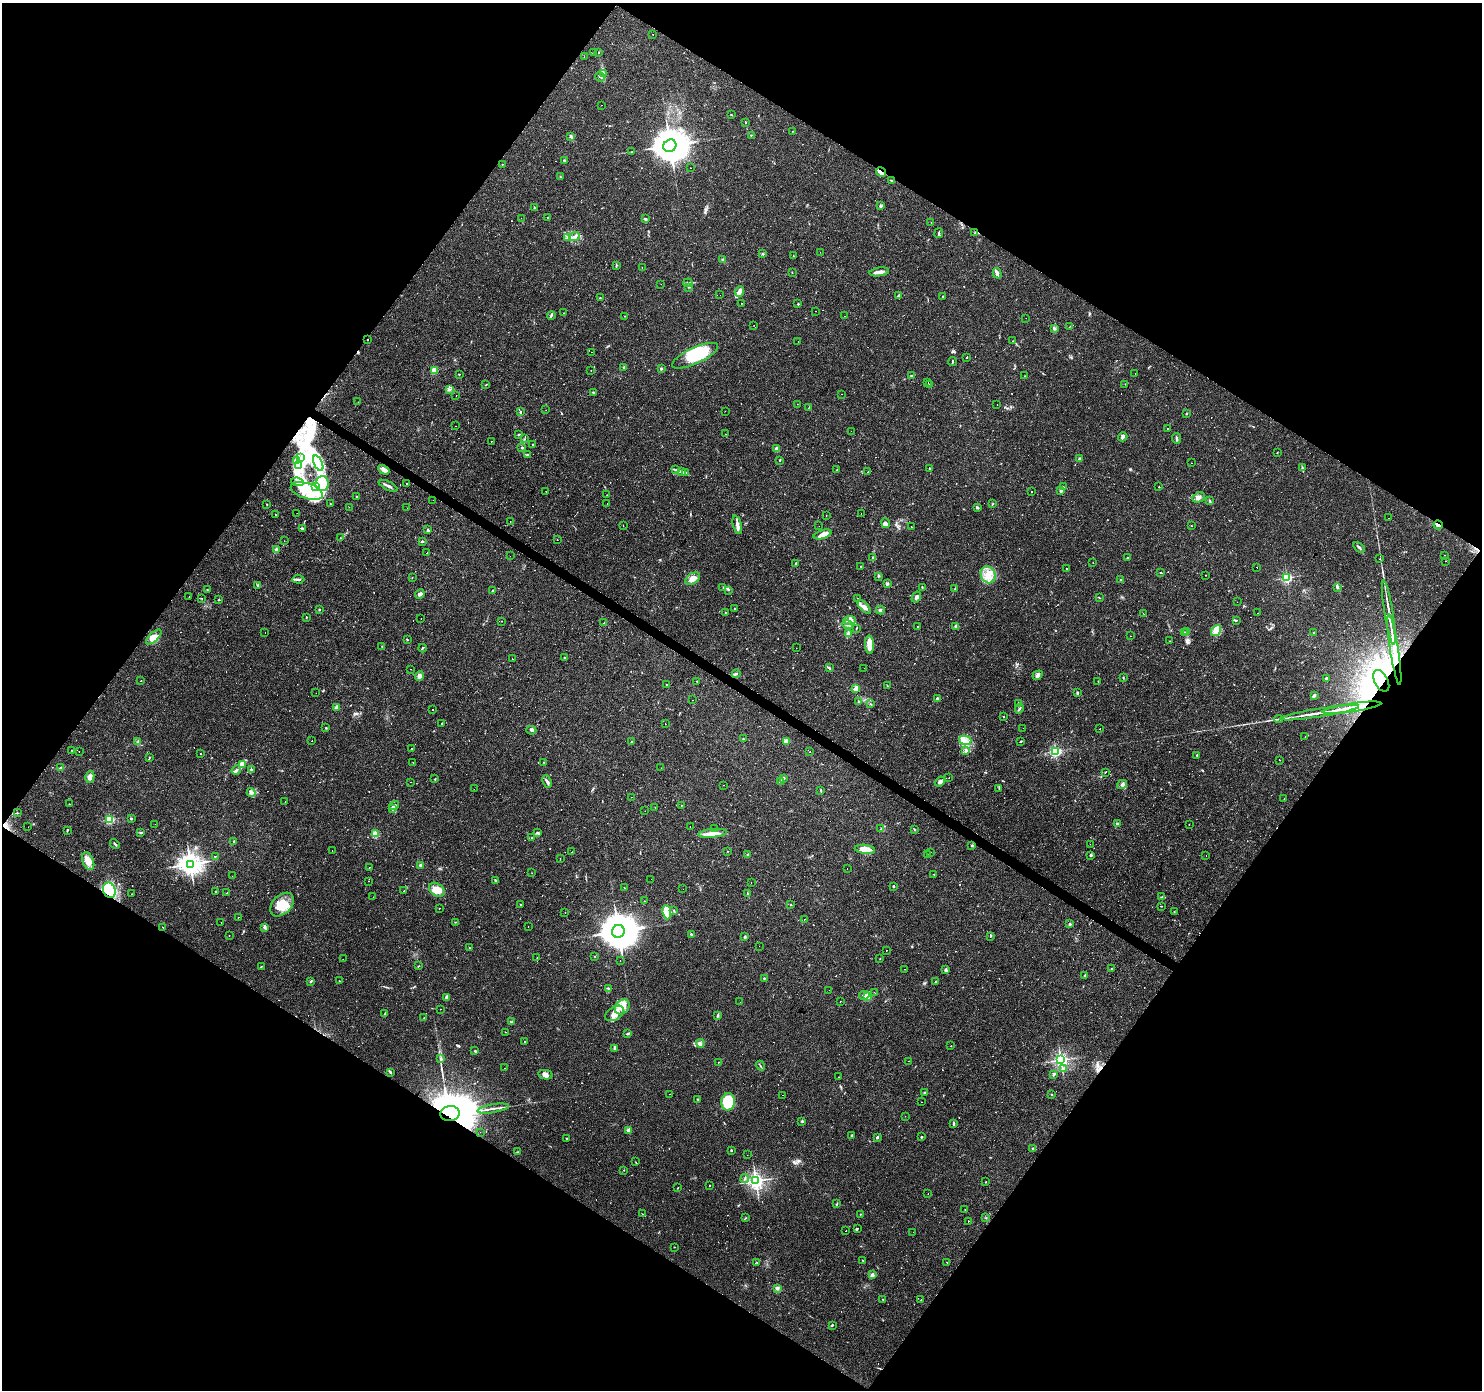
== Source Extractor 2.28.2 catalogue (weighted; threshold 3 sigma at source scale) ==
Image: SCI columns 1-5918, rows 181-5729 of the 5920 x 5977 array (HDU 1 of 3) = the unmasked area's bounding box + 8 px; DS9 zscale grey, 4 x 4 block average (1 PNG px = mean of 4 x 4 image px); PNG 1484 x 1392 px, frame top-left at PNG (2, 3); each listed source drawn as its Kron ellipse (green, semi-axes under 4 px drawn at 4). Shown black and unused: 49% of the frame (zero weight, under 2 of 3 exposures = <1% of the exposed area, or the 3 px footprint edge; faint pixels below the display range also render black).
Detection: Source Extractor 2.28.2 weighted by HDU 2 'WHT'. Background 0.0427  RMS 0.0037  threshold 0.0167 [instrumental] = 3 sigma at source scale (4.5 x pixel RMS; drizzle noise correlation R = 1.50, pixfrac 1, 0.0396/0.0396 arcsec/px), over >= 5 px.
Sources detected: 876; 4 too faint to see at this stretch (4 x 4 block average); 9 inside a brighter object's white glare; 156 cosmic-ray / hot-pixel residue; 1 long thin detection or spike segment (spike, bleed or trail) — neither listed nor drawn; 12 coinciding with a brighter row at this scale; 34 inside a brighter listed object's ellipse — not listed separately; of the other 660, all 500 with FLUX_AUTO >= 0.676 (the completeness limit of this list) listed and drawn (160 fainter detections not listed), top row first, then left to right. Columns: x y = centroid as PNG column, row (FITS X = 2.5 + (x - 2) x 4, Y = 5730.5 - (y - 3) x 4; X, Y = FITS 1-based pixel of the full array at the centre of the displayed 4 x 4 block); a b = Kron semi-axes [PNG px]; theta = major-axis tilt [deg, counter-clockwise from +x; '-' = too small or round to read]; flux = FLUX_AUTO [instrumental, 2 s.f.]
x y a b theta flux
653 35 2 2 - 0.99
594 52 2 2 - 13
599 52 2 2 - 2.8
584 57 2 2 - 1
603 73 4 2 - 3.1
600 77 5 2 - 3.2
601 105 2 2 - 2.4
732 115 2 2 - 1.1
746 122 2 2 - 1.2
792 131 2 2 - 0.7
751 135 2 2 - 1
570 136 2 2 - 6.2
670 146 7 6 - 7400
632 152 2 2 - 1.2
565 161 4 2 - 3.6
502 164 2 2 - 0.86
690 168 2 2 - 0.99
881 172 5 3 - 6.6
560 177 2 2 - 1.2
891 181 2 2 - 1.7
881 206 2 2 - 14
534 208 2 2 - 2
521 218 2 2 - 6.5
547 218 2 2 - 0.85
645 219 3 2 - 2.9
931 222 2 2 - 0.77
939 233 5 2 - 3.9
975 233 2 2 - 1.2
575 236 5 3 - 7.7
567 237 3 2 - 3
820 252 2 2 - 0.73
763 254 2 2 - 8.8
793 256 2 2 - 1.9
723 260 3 3 - 4.4
616 265 3 2 - 1.5
642 267 2 2 - 1.1
792 272 2 2 - 1.2
879 272 10 3 7 11
997 273 5 3 - 7.4
688 283 4 2 - 2.2
661 284 2 2 - 1.2
689 287 3 2 - 0.99
739 292 5 4 - 11
720 295 2 2 - 0.74
898 295 3 2 - 1.6
943 296 2 2 - 3.9
600 298 3 2 - 0.88
742 303 2 2 - 0.96
798 304 2 2 - 5
815 311 2 2 - 61
563 313 2 2 - 1.5
551 315 4 2 - 2.8
625 316 2 2 - 1.2
845 316 2 2 - 19
1026 318 2 2 - 0.87
754 325 2 2 - 1.1
1069 327 2 2 - 0.77
1054 328 2 2 - 7.5
367 340 2 2 - 19
798 341 2 2 - 1.5
1013 341 2 2 - 0.89
592 352 2 2 - 1.5
695 356 25 8 25 120
967 357 2 2 - 190
953 361 4 2 - 2.6
624 368 2 2 - 14
661 369 2 2 - 8.5
434 370 2 2 - 110
591 370 2 2 - 2
459 374 2 2 - 1.2
1135 374 2 2 - 0.95
912 375 2 2 - 0.97
1025 376 2 2 - 0.76
928 383 2 2 - 0.68
1125 384 2 2 - 0.79
486 385 3 2 - 1.1
929 385 2 2 - 1.9
449 390 3 2 - 2.3
593 393 3 2 - 3.2
842 394 2 2 - 1.4
456 396 2 2 - 0.82
358 402 2 2 - 0.87
797 404 2 2 - 1.1
997 405 2 2 - 0.68
808 408 2 2 - 0.74
546 410 2 2 - 1.4
520 411 2 2 - 1
725 411 2 2 - 0.71
1187 413 2 2 - 1.6
456 426 2 2 - 1.5
1167 428 2 2 - 3.8
851 431 2 2 - 2.1
519 434 3 2 - 2
725 434 2 2 - 0.91
1123 437 5 3 - 3.9
1176 438 5 2 - 5
524 439 2 2 - 0.79
491 442 2 2 - 1.2
532 444 2 2 - 0.93
522 448 2 2 - 6.9
777 449 2 2 - 34
1277 452 2 2 - 0.95
527 454 3 2 - 2.2
301 458 2 2 - 2.1
1079 459 2 2 - 18
296 460 2 2 - 1.4
780 460 2 2 - 1.8
318 463 8 3 -65 16
1191 463 2 2 - 0.71
299 466 3 2 - 1.4
1302 467 2 2 - 1.5
929 468 2 2 - 5
837 469 2 2 - 1.1
384 470 6 3 -30 16
675 470 3 2 - 1.4
681 472 2 2 - 1.6
867 472 2 2 - 1.4
686 473 2 2 - 1.6
297 482 6 4 -8 8.6
322 483 7 6 - 26
406 483 2 2 - 8.7
316 486 3 3 - 4.7
388 486 10 2 -26 7.6
1063 487 2 2 - 2.1
1159 487 2 2 - 0.71
307 491 17 7 -17 56
546 491 2 2 - 1.1
1061 491 2 2 - 14
1031 492 2 2 - 6.4
607 495 2 2 - 0.72
356 496 2 2 - 2.4
1199 497 6 5 - 8.5
433 500 2 2 - 1.3
1210 500 2 2 - 2.3
607 503 2 2 - 0.99
330 504 2 2 - 1.9
992 504 2 2 - 1.8
267 505 3 2 - 1
349 507 2 2 - 44
407 508 2 2 - 0.76
977 508 3 3 - 2.9
297 513 2 2 - 0.76
861 514 2 2 - 1.2
275 515 2 2 - 1.3
826 516 2 2 - 0.82
1389 518 2 2 - 1.3
510 521 2 2 - 2
886 523 5 3 - 6.1
737 525 9 3 -75 9.8
1438 525 5 2 - 10
623 526 2 2 - 0.79
819 526 2 2 - 0.89
1191 526 2 2 - 1.1
911 527 2 2 - 2.7
302 528 3 2 - 3.7
428 530 2 2 - 12
823 534 9 4 18 15
340 538 2 2 - 0.75
557 540 2 2 - 2.1
284 541 2 2 - 1.2
422 541 2 2 - 3
1359 547 6 2 -35 4.1
276 550 3 3 - 3.6
426 553 2 2 - 1.5
1445 555 2 2 - 1.2
510 556 2 2 - 6.2
873 558 2 2 - 1.1
1127 558 2 2 - 3.1
1379 559 2 2 - 2.9
1445 561 2 2 - 1.3
796 563 2 2 - 2.4
1093 563 2 2 - 0.72
861 566 2 2 - 2.2
1257 567 2 2 - 0.68
1066 569 2 2 - 3
1161 573 3 2 - 1.4
988 575 9 7 -63 27
1205 575 2 2 - 1.3
879 576 2 2 - 1.6
412 577 2 2 - 0.7
1287 578 2 2 - 300
298 579 6 2 -4 3.9
693 579 8 5 34 15
1121 580 2 2 - 5.5
887 584 3 3 - 3.5
258 585 2 2 - 2.1
922 587 2 2 - 1.3
1337 587 3 2 - 2.8
723 588 2 2 - 3.8
954 589 2 2 - 5
207 590 2 2 - 0.79
728 590 2 2 - 2.7
492 591 2 2 - 5.4
420 594 5 3 - 6.3
189 597 2 2 - 0.72
916 597 6 3 60 6.7
201 598 2 2 - 1.1
857 598 2 2 - 9.7
1099 598 2 2 - 1.3
219 600 2 2 - 1.3
1237 602 2 2 - 0.82
864 607 8 3 -49 8.9
735 609 2 2 - 3.1
319 610 2 2 - 1.9
880 610 4 2 - 3
725 612 2 2 - 0.74
1389 612 33 2 -81 23
1257 613 2 2 - 0.89
1144 614 2 2 - 0.73
306 617 2 2 - 3.1
421 618 2 2 - 1.3
850 620 6 4 7 8.6
1236 620 3 2 - 1.7
502 621 2 2 - 1.5
604 623 2 2 - 5.2
847 625 5 2 - 4.1
956 626 4 3 - 4.1
918 627 2 2 - 1
857 628 2 2 - 0.81
1216 631 6 4 54 12
1184 632 3 2 - 1.6
1186 632 3 2 - 1.3
265 633 2 2 - 1
1314 633 2 2 - 1.1
849 634 2 2 - 53
1131 636 2 2 - 0.71
154 637 10 4 43 19
407 640 2 2 - 1.7
1169 641 2 2 - 12
870 645 9 4 -88 29
382 646 2 2 - 0.81
423 648 4 2 - 2.1
796 648 2 2 - 0.77
1394 650 36 2 -81 65
564 657 2 2 - 5.6
512 659 2 2 - 2.2
829 668 3 2 - 2.5
864 668 2 2 - 0.79
411 669 2 2 - 2.1
736 674 4 2 - 2.7
1037 675 5 3 - 6
419 676 5 4 - 7.5
1123 677 2 2 - 1.7
1326 678 2 2 - 3.1
141 681 2 2 - 1
697 681 2 2 - 1.6
1098 681 2 2 - 0.69
1381 681 11 6 -61 37
666 684 2 2 - 6
887 685 2 2 - 0.68
856 688 2 2 - 84
316 693 2 2 - 0.78
1077 693 4 2 - 2.8
1314 695 4 2 - 3
937 698 2 2 - 14
692 700 2 2 - 16
858 702 2 2 - 1.2
1019 703 3 2 - 3.2
870 704 2 2 - 0.94
337 707 2 2 - 38
1352 708 30 2 9 63
1019 709 5 2 - 3.3
432 710 2 2 - 7
1320 713 40 2 9 28
1004 717 2 2 - 2.1
1278 719 4 2 - 2.5
442 724 3 2 - 1.6
665 724 2 2 - 2.9
326 728 2 2 - 1.6
1023 728 2 2 - 3.5
1100 729 2 2 - 4.2
531 730 5 2 - 3.1
1305 736 2 2 - 2.7
743 739 2 2 - 1.2
965 740 6 4 -15 13
312 741 2 2 - 1.7
1021 741 3 2 - 1.5
138 742 3 2 - 2.2
631 742 2 2 - 1.6
787 742 3 3 - 3.9
412 748 2 2 - 8.6
72 750 2 2 - 2.2
79 751 2 2 - 2.8
966 751 3 3 - 5.4
1056 751 2 2 - 380
810 752 2 2 - 1.1
200 754 2 2 - 0.78
1197 755 2 2 - 3
149 758 3 2 - 1.5
1280 760 2 2 - 1.2
544 762 2 2 - 0.98
413 763 3 2 - 1
243 764 4 3 - 15
61 768 4 2 - 3.5
661 768 2 2 - 1.2
251 769 2 2 - 3.5
236 770 5 2 - 5.6
1105 772 2 2 - 1.1
90 777 6 4 77 8.8
949 778 2 2 - 2.6
435 779 2 2 - 1.5
783 779 3 2 - 2.7
780 781 3 2 - 5.4
940 781 6 2 42 7.6
411 782 2 2 - 3.7
547 782 6 2 -66 5.9
1122 784 5 3 - 5.5
723 785 2 2 - 2.8
999 788 2 2 - 2.3
474 789 2 2 - 0.73
821 791 3 2 - 1.6
251 792 4 3 - 5.1
632 797 2 2 - 0.87
1284 799 2 2 - 0.97
285 802 2 2 - 3.1
69 804 2 2 - 1.1
681 805 2 2 - 1.7
394 806 5 2 - 5.2
655 807 2 2 - 0.74
393 808 3 2 - 5.7
645 811 2 2 - 1.2
17 813 2 2 - 1.6
110 819 2 2 - 250
131 819 3 2 - 1.4
155 824 2 2 - 0.91
1118 824 3 2 - 2.2
1189 824 2 2 - 0.96
28 827 2 2 - 0.88
690 827 2 2 - 0.94
715 829 2 2 - 1.7
881 829 3 2 - 1.7
914 830 3 2 - 1.2
67 831 3 2 - 1.5
140 833 2 2 - 1.5
537 833 3 2 - 2.6
713 833 14 4 6 20
375 834 2 2 - 100
532 837 2 2 - 1.2
234 841 2 2 - 1.9
115 844 5 2 - 3.1
1090 844 2 2 - 0.9
972 846 3 2 - 2.3
865 849 10 4 -6 31
332 851 2 2 - 3.1
727 851 2 2 - 4.1
572 852 2 2 - 1
930 852 2 2 - 1.7
748 855 2 2 - 20
928 855 2 2 - 1.4
1091 855 2 2 - 12
1206 855 2 2 - 4.7
215 856 3 2 - 0.98
560 858 2 2 - 1.5
88 861 9 5 -68 24
190 864 3 3 - 2100
420 865 2 2 - 18
369 867 2 2 - 0.68
847 868 2 2 - 0.89
532 873 2 2 - 1.4
934 874 2 2 - 1.6
232 876 2 2 - 2.4
651 879 2 2 - 1.9
496 880 3 2 - 2.8
368 881 2 2 - 1.7
751 882 2 2 - 2.4
893 886 2 2 - 6.9
625 888 2 2 - 1
683 889 2 2 - 1.3
109 890 8 6 -69 85
437 890 8 6 -36 31
404 891 2 2 - 1.2
216 892 2 2 - 24
227 893 4 2 - 1.5
747 893 2 2 - 0.8
132 894 2 2 - 2.2
373 897 2 2 - 2.2
1162 897 3 2 - 2
644 901 2 2 - 5.3
282 905 14 9 44 43
520 905 2 2 - 1.1
791 905 2 2 - 2.5
1161 906 2 2 - 0.99
439 908 2 2 - 2.4
674 910 2 2 - 1.7
565 912 2 2 - 2.7
667 912 7 4 -81 46
1174 912 2 2 - 1.2
238 917 2 2 - 7.5
804 919 2 2 - 2.8
221 922 2 2 - 0.93
455 922 2 2 - 1.1
1070 924 2 2 - 15
528 926 2 2 - 0.69
162 927 2 2 - 0.94
265 928 4 2 - 3
618 931 6 6 - 9300
229 935 2 2 - 0.9
692 935 3 2 - 4
745 936 4 2 - 3.2
990 936 2 2 - 0.79
759 946 2 2 - 1.9
469 947 2 2 - 1.2
887 950 2 2 - 3.9
595 957 2 2 - 0.87
537 958 2 2 - 1.1
343 959 2 2 - 0.88
880 959 2 2 - 0.91
620 960 2 2 - 1.3
261 966 3 2 - 1.3
419 966 2 2 - 0.82
905 969 2 2 - 2.2
1112 969 2 2 - 6.4
946 970 3 2 - 3.1
1085 976 2 2 - 10
764 978 2 2 - 2.1
311 981 2 2 - 2.3
339 981 2 2 - 0.69
936 982 2 2 - 1.4
609 988 2 2 - 1.1
829 990 2 2 - 1.3
875 993 2 2 - 2.1
864 995 5 3 - 5.4
447 997 2 2 - 24
868 997 4 2 - 3.7
840 1001 2 2 - 1.9
740 1002 2 2 - 1
622 1007 8 6 47 18
441 1009 2 2 - 1.2
614 1013 10 6 33 24
385 1014 3 2 - 1.4
717 1016 2 2 - 1.4
424 1018 2 2 - 0.7
512 1022 3 2 - 2.3
505 1032 2 2 - 0.93
628 1034 4 2 - 3.7
525 1041 2 2 - 0.75
700 1043 4 3 - 5.2
951 1046 2 2 - 1.1
615 1048 3 2 - 6.2
475 1051 2 2 - 3.4
441 1059 3 2 - 2.5
1061 1060 2 2 - 710
909 1061 2 2 - 3.5
718 1062 2 2 - 0.92
760 1066 5 2 - 2.1
505 1068 2 2 - 1.2
1064 1069 2 2 - 11
390 1073 2 2 - 1.7
1054 1074 3 2 - 5.7
545 1075 7 4 -12 11
838 1077 2 2 - 2.3
925 1093 3 2 - 2.3
669 1094 2 2 - 1
1052 1094 2 2 - 1
782 1095 2 2 - 2
697 1099 2 2 - 1.7
728 1102 9 7 82 96
921 1102 2 2 - 0.93
493 1108 16 2 9 8.4
450 1114 9 7 10 13000
905 1116 2 2 - 1.1
802 1121 2 2 - 3.8
954 1124 4 2 - 3.8
629 1130 2 2 - 38
480 1132 2 2 - 0.72
852 1135 3 2 - 2.4
877 1137 2 2 - 3.2
921 1137 2 2 - 6.7
566 1138 2 2 - 4.6
1033 1149 2 2 - 6.2
731 1150 2 2 - 5.2
518 1152 2 2 - 0.99
747 1155 2 2 - 3
636 1162 2 2 - 0.84
624 1170 2 2 - 1.4
745 1179 4 2 - 3
756 1181 2 2 - 1000
986 1182 2 2 - 2.4
709 1185 2 2 - 2.8
678 1188 2 2 - 1.1
928 1194 2 2 - 1.2
837 1204 2 2 - 0.86
965 1209 2 2 - 0.77
642 1214 2 2 - 0.97
860 1214 2 2 - 0.86
745 1218 2 2 - 1.2
986 1218 2 2 - 0.98
968 1221 2 2 - 2.5
857 1228 2 2 - 1.3
846 1231 2 2 - 6
913 1232 2 2 - 1
674 1247 2 2 - 0.85
863 1261 2 2 - 1.1
947 1262 2 2 - 1
757 1263 2 2 - 0.75
872 1275 3 3 - 5.6
777 1288 3 3 - 4.4
883 1299 2 2 - 1.1
921 1300 2 2 - 0.69
832 1325 3 2 - 2.1
Overlapping masked pixels (flux is a lower limit): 8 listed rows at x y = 881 172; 367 340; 1438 525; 1394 650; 1381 681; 1352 708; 109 890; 450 1114
Diffuse or blended objects may show on this block-average render without a row.